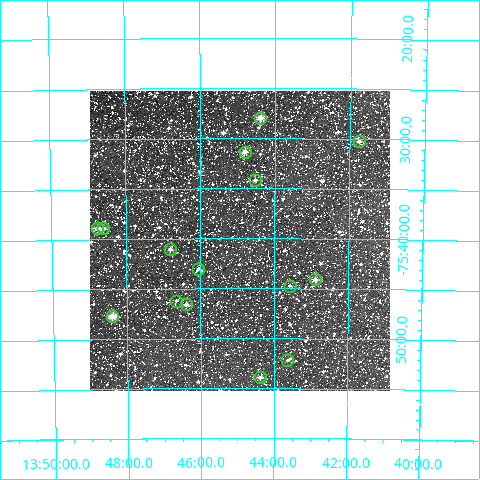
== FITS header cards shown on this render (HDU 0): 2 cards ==
NAXIS1  =                  300
NAXIS2  =                  300

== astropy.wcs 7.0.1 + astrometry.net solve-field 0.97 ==
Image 300 x 300 px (HDU 0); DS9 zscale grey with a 90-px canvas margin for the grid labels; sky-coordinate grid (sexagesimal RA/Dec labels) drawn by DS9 from the SOLVED WCS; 15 Tycho-2 reference stars matched to detected sources circled (green)
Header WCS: RA---TAN/DEC--TAN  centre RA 13:44:56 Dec -75:40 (206.23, -75.67 deg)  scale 6 arcsec/px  FOV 30.0' x 30.0'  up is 0 deg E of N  parity normal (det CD < 0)
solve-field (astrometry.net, Tycho-2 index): VERIFIED the header's WCS against the Tycho-2 star catalogue (15 matches, 0 conflicts) and refined it, rather than solving blind
Solved WCS: RA---TAN-SIP/DEC--TAN-SIP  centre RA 13:44:56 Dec -75:40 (206.23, -75.67 deg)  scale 6 arcsec/px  FOV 30.0' x 30.0'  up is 0 deg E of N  parity normal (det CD < 0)
The solver's refit moves the header's centre by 0.5 arcsec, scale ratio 1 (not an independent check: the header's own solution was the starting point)
Tycho-2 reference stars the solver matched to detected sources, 15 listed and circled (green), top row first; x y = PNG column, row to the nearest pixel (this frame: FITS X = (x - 90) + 1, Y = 300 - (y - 91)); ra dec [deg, ICRS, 3 dp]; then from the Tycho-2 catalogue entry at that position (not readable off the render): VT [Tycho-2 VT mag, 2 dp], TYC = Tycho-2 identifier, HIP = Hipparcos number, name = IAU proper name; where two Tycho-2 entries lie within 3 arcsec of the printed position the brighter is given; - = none
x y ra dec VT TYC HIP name
260 118 206.097 -75.466 9.90 9426-1981-1 - -
359 141 205.439 -75.504 10.97 9426-1863-1 - -
245 152 206.202 -75.522 10.60 9426-2169-1 - -
255 180 206.131 -75.569 11.37 9426-2699-1 - -
97 228 207.193 -75.648 9.87 9426-1130-1 - -
103 228 207.151 -75.648 10.38 9426-1104-1 - -
170 249 206.704 -75.684 11.46 9426-342-1 - -
198 269 206.515 -75.717 12.01 9426-208-1 - -
315 279 205.723 -75.735 10.14 9426-150-1 - -
290 286 205.894 -75.745 13.15 9426-938-1 - -
176 301 206.665 -75.770 11.68 9426-2190-1 - -
186 304 206.599 -75.777 10.95 9426-1080-1 - -
112 316 207.098 -75.795 9.19 9426-1344-1 67361 -
287 360 205.907 -75.870 12.28 9426-600-1 - -
260 377 206.093 -75.898 10.99 9426-282-1 - -